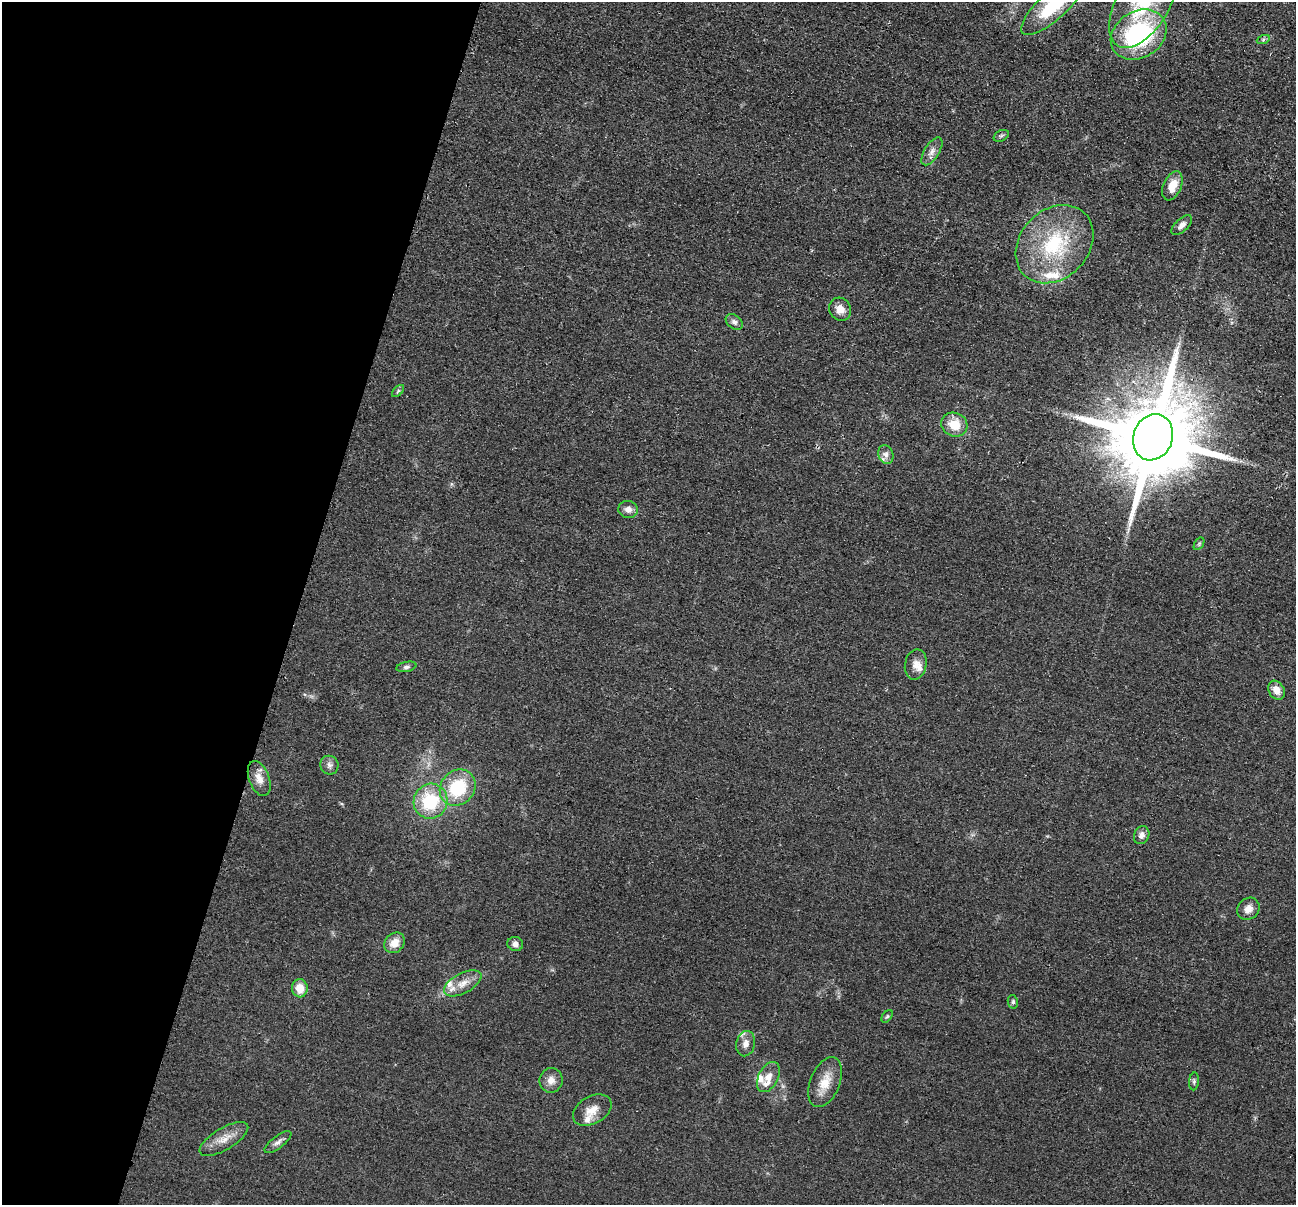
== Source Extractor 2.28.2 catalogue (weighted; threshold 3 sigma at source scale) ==
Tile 9 of 4 x 4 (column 1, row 3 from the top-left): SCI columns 10-1303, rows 1462-2664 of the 5193 x 5209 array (HDU 1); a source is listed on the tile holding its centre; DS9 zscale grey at full resolution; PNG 1298 x 1207 px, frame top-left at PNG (2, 2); each listed source drawn as its Kron ellipse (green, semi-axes under 4 px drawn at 4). Shown black and unused: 23% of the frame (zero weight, under 2 of 3 exposures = <1% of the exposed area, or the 3 px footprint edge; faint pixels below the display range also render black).
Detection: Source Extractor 2.28.2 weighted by HDU 2 'WHT'; one run over the whole footprint, this tile lists its part. Background 0.0456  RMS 0.0085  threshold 0.0382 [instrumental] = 3 sigma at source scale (4.5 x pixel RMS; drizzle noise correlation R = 1.50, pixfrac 1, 0.05/0.05 arcsec/px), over >= 5 px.
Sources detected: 48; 8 inside a brighter listed object's ellipse — not listed separately; the other 40 listed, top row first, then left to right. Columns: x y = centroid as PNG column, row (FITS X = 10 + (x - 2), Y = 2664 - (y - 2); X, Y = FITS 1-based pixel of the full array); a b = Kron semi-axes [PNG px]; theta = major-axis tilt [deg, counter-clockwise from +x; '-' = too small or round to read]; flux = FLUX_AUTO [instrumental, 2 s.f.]
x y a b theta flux
1143 3 50 26 60 55
1053 6 41 14 42 48
1139 35 29 23 32 120
1263 40 7 4 19 1.7
1001 136 8 5 29 1.8
932 151 16 7 57 5.3
1172 186 15 9 67 12
1182 225 13 6 43 4.5
1055 244 43 34 46 77
840 309 12 10 -56 8
734 322 9 6 -41 3
398 391 7 4 45 1.5
954 425 13 11 -26 16
1153 437 23 19 69 15000
886 455 9 7 -69 4
628 509 10 8 -12 5
1199 544 7 4 57 1.4
916 664 15 11 78 7.1
406 667 10 5 12 2.3
1276 690 10 7 -59 7.9
329 765 9 9 - 3.7
259 778 18 10 -69 8.7
458 788 19 16 48 46
431 801 18 16 65 46
1142 835 9 7 65 4.2
1248 909 12 10 42 6.4
394 943 11 9 47 9.9
515 944 8 7 - 4
463 983 20 10 28 11
300 988 9 8 - 11
1013 1002 7 5 -78 1.6
887 1016 7 4 53 1.2
746 1044 13 9 77 5.5
768 1077 16 10 62 8.2
551 1080 12 11 - 6.9
1194 1081 9 5 85 1.8
825 1082 26 14 68 16
592 1110 21 13 29 11
224 1139 27 11 31 12
278 1142 16 6 37 3.9
Isophote crosses this tile's border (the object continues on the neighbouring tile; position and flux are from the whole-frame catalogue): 2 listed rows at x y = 1143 3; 1053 6